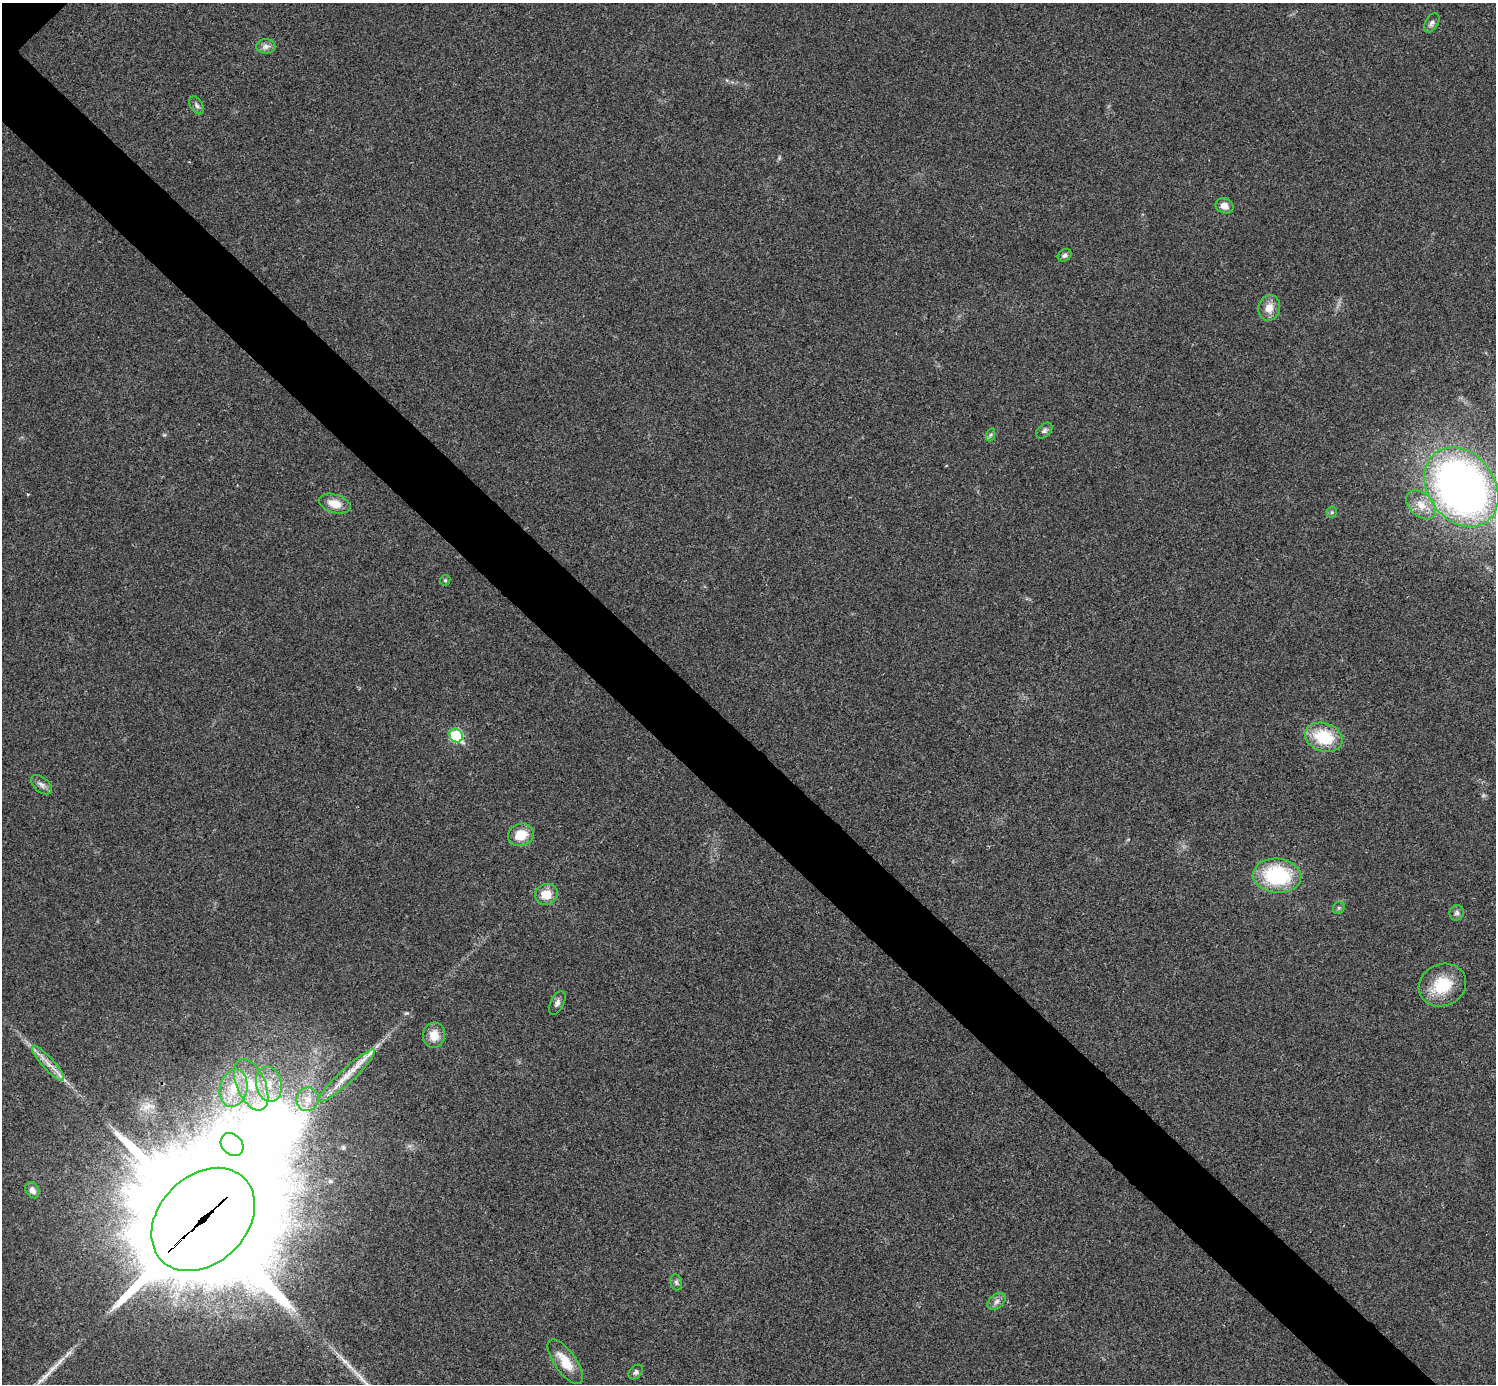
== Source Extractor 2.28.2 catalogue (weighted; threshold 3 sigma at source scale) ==
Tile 6 of 4 x 4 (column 2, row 2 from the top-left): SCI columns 1500-2993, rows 3063-4444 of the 5983 x 5983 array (HDU 1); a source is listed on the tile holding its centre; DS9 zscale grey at full resolution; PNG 1498 x 1386 px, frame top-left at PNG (2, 3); each listed source drawn as its Kron ellipse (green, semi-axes under 4 px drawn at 4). Shown black and unused: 6% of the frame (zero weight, under 3 of 4 exposures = <1% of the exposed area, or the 3 px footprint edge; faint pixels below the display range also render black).
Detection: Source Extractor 2.28.2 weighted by HDU 2 'WHT'; one run over the whole footprint, this tile lists its part. Background 0.0194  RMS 0.004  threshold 0.0179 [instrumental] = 3 sigma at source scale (4.5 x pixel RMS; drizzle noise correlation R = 1.50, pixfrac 1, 0.05/0.05 arcsec/px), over >= 5 px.
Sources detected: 39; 2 long thin detections or spike segments (spike, bleed or trail) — neither listed nor drawn; the other 37 listed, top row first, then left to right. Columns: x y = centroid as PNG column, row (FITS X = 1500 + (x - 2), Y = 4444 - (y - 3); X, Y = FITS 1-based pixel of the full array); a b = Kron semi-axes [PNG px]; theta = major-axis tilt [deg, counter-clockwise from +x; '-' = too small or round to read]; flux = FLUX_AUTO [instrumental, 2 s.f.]
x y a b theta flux
1432 23 11 6 59 1.5
266 46 9 7 0 1.8
197 105 10 6 -59 1.3
1224 206 9 7 -21 3.2
1065 255 7 5 33 1
1269 308 13 11 77 4.3
1044 431 9 6 42 1.2
990 435 7 4 70 0.66
1461 487 43 33 -53 260
335 504 16 9 -17 5.9
1421 505 17 11 -43 5.5
1332 512 5 5 - 0.66
445 580 5 4 - 0.52
456 736 7 6 - 32
1324 737 19 14 -19 17
41 785 12 7 -40 1.8
521 835 13 11 21 7.7
1277 876 24 17 -6 33
546 894 11 10 - 6.6
1339 908 6 5 - 0.81
1457 913 7 7 - 1.2
1442 985 24 20 24 15
557 1003 13 6 65 1.5
434 1035 13 11 84 5.3
48 1063 23 6 -48 4.2
347 1076 37 7 43 7.8
269 1084 18 12 -78 8.2
251 1085 27 14 -66 14
234 1088 19 13 77 9.7
308 1099 12 11 - 4.5
232 1145 12 10 -46 150
32 1190 8 6 -55 2
203 1219 58 44 45 19000
676 1282 8 6 -73 1
996 1301 10 7 40 1.9
565 1362 26 11 -55 8.4
636 1372 8 6 48 1.1
Overlapping masked pixels (flux is a lower limit): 1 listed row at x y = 203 1219
Isophote crosses this tile's border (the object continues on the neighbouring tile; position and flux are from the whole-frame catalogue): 1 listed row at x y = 1461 487